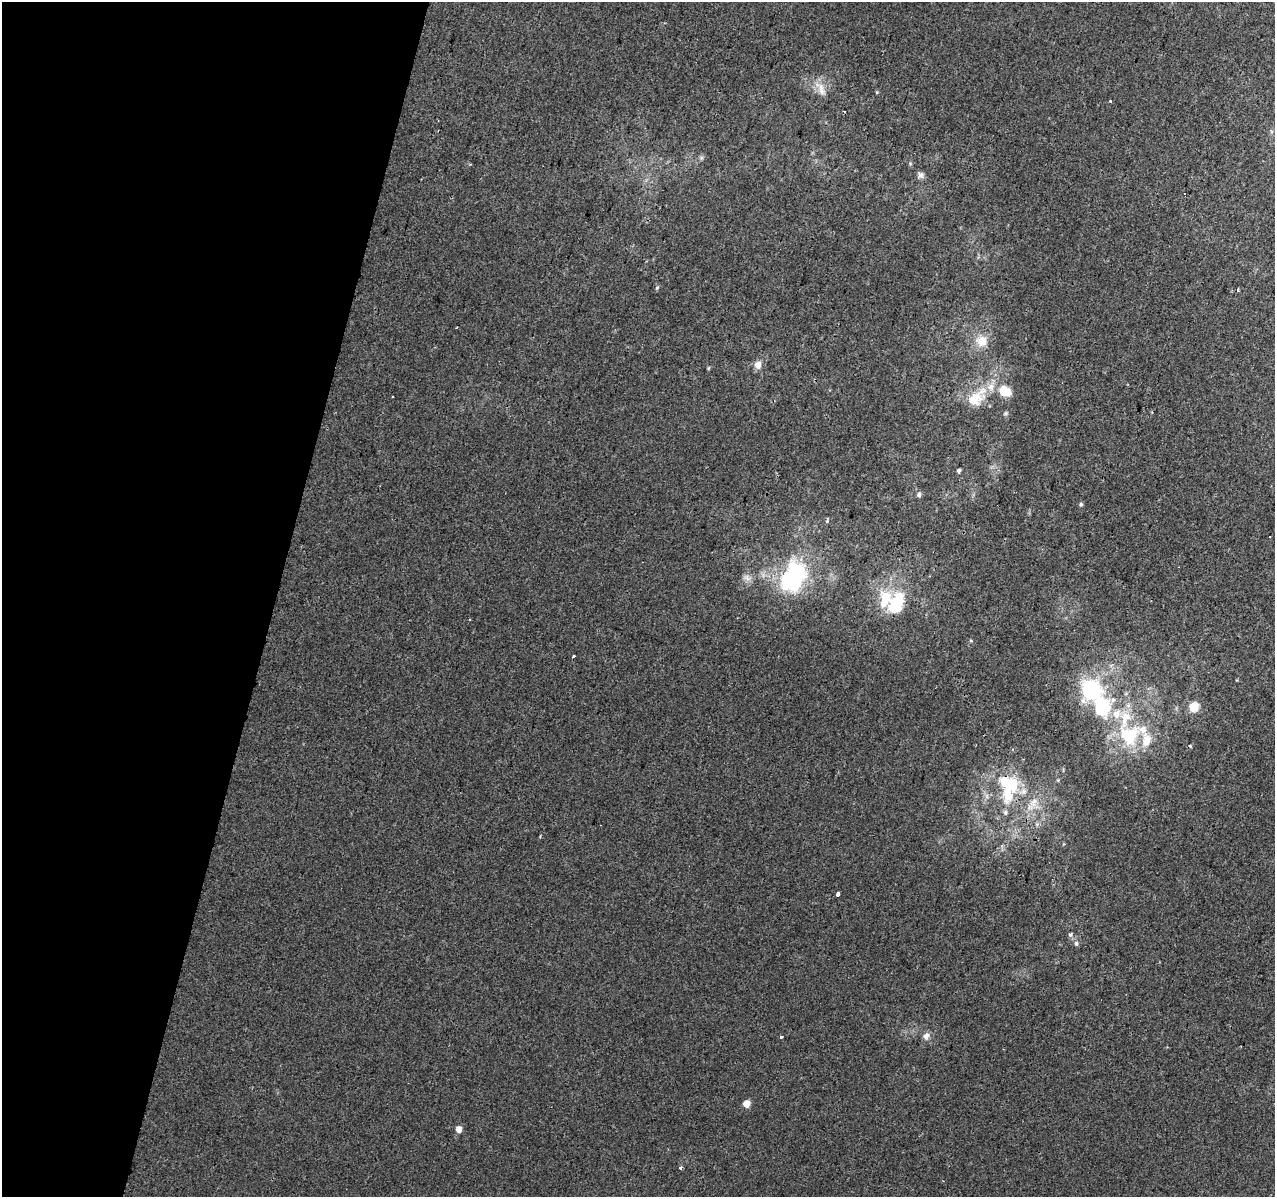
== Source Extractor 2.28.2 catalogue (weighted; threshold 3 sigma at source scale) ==
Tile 9 of 4 x 4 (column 1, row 3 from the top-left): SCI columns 18-1290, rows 1520-2714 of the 5117 x 5367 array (HDU 1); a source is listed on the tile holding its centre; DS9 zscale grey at full resolution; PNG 1277 x 1199 px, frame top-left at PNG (2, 2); no overlay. Shown black and unused: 22% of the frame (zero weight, under 2 of 3 exposures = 2% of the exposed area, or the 3 px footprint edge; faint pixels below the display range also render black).
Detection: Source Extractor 2.28.2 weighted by HDU 2 'WHT'; one run over the whole footprint, this tile lists its part. Background 0.0025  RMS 0.0034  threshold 0.0154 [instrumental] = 3 sigma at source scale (4.5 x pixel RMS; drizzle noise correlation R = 1.50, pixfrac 1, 0.0396/0.0396 arcsec/px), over >= 5 px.
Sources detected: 44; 1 inside a brighter object's white glare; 1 cosmic-ray / hot-pixel residue — not listed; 8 inside a brighter listed object's ellipse — not listed separately; the other 34 listed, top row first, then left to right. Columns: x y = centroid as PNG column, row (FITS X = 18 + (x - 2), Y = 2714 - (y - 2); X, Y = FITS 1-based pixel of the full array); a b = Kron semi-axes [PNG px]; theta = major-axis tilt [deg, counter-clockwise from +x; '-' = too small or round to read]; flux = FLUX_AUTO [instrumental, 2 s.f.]
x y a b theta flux
821 87 19 9 -38 3.9
1110 101 3 3 - 2.6
844 111 3 2 - 0.33
921 175 9 8 - 1.3
1184 194 3 3 - 0.55
657 288 5 4 - 0.49
1238 290 3 3 - 0.87
982 341 16 16 - 5.1
758 365 9 8 - 2.4
1005 391 16 12 -33 6.2
976 398 32 17 40 11
959 471 5 4 - 0.75
919 494 7 6 - 0.94
1081 504 5 5 - 0.58
827 521 6 4 46 0.52
746 578 15 5 -19 1.5
793 578 34 21 62 44
898 601 25 16 75 13
971 641 5 3 - 0.35
573 656 3 3 - 1.2
1090 689 15 14 - 35
1102 707 37 28 -90 26
1194 707 12 11 - 4.3
1129 735 29 29 - 22
1010 785 37 23 -31 19
1005 812 7 6 - 0.92
838 894 4 3 - 1.8
1070 935 6 4 51 0.73
1076 943 7 6 - 0.89
926 1036 10 8 66 1.7
781 1037 3 3 - 0.45
746 1104 6 6 - 3.4
459 1129 7 6 - 2.2
681 1167 3 3 - 1